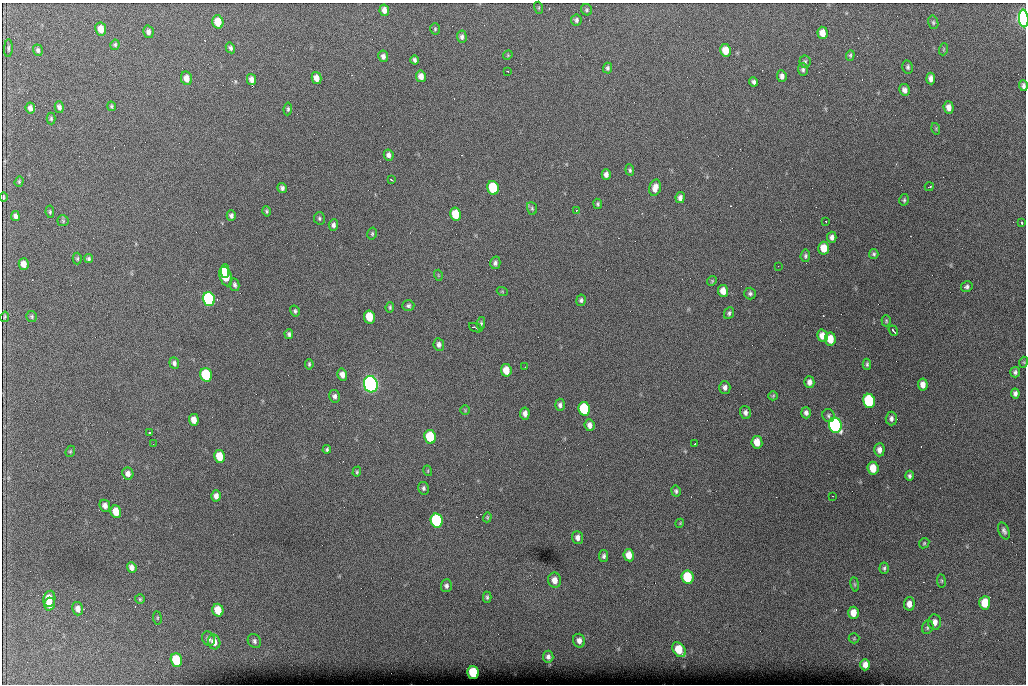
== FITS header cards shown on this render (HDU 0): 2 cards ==
NAXIS1  =                 1024 /fastest changing axis
NAXIS2  =                  682 /next to fastest changing axis

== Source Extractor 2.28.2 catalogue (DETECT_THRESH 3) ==
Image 1024 x 682 px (HDU 0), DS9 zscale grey, 1 PNG px = 1 image px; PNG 1028 x 686 px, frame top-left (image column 1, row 682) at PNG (2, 3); each listed source drawn as its Kron ellipse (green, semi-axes under 4 px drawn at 4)
Background 4080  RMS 42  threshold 125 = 3 sigma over >= 5 px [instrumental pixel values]
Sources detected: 189; all 189 listed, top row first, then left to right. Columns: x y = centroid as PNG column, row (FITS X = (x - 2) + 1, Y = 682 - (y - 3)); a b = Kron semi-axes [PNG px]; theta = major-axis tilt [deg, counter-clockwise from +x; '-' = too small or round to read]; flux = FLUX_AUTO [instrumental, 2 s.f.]
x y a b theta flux
539 8 6 4 -73 3.2e+03
384 10 6 4 -78 1.4e+04
587 10 6 5 - 4.7e+03
1024 18 9 5 -86 1.0e+06
576 20 6 5 - 6.9e+03
218 22 7 5 -75 5.4e+04
933 22 7 5 -76 4.5e+03
101 29 7 5 -80 3.1e+04
435 29 5 4 - 3.7e+03
148 32 6 5 - 9.6e+03
822 33 6 5 - 2.8e+04
462 37 6 5 - 7.7e+03
115 45 5 4 - 5.0e+03
8 48 9 3 87 4.6e+03
230 48 5 4 - 6.7e+03
944 49 6 4 71 2.9e+03
38 50 6 5 - 6.4e+03
726 50 6 5 - 3.9e+04
508 55 5 4 - 2.9e+03
850 55 5 4 - 3.8e+03
383 56 6 5 - 1.1e+04
415 60 4 3 - 6.2e+03
805 62 6 5 - 5.1e+03
908 67 7 5 -78 5.8e+03
608 68 5 4 - 6.2e+03
803 70 6 5 - 6.3e+03
508 71 2 2 - 1.7e+03
421 76 6 5 - 1.9e+04
782 76 6 4 -84 1.0e+04
186 78 7 5 -78 2.0e+04
316 78 6 5 - 2.2e+04
931 78 6 4 -85 1.2e+04
251 79 5 4 - 1.4e+04
754 82 4 4 - 6.8e+03
1023 86 5 4 - 8.2e+03
904 90 6 5 - 1.0e+04
111 106 5 4 - 4.2e+03
59 107 6 4 -73 9.0e+03
949 107 6 5 - 1.7e+04
30 108 5 4 - 1.1e+04
288 109 6 4 83 4.9e+03
51 119 6 4 -89 4.5e+03
936 129 6 3 -74 2.9e+03
389 155 5 5 - 1.0e+04
630 170 6 4 -82 4.5e+03
606 174 5 4 - 1.2e+04
391 179 3 2 - 4.1e+03
19 181 5 4 - 3.8e+03
929 187 4 3 - 3.4e+03
282 188 5 4 - 7.6e+03
493 188 7 5 -78 1.6e+05
655 188 8 5 74 2.1e+04
3 197 5 2 - 3.5e+03
680 198 5 4 - 1.1e+04
904 200 6 4 76 4.6e+03
598 204 5 4 - 4.3e+03
532 208 6 5 - 5.1e+03
576 210 3 2 - 6.0e+03
267 211 5 4 - 4.2e+03
50 212 6 4 -82 4.8e+03
456 214 6 5 - 7.4e+04
15 216 5 4 - 8.9e+03
231 216 5 4 - 8.7e+03
319 218 6 5 - 4.9e+03
63 221 5 5 - 3.8e+03
826 221 3 2 - 1.8e+03
1022 223 4 3 - 4.7e+03
333 225 6 4 85 7.9e+03
372 234 6 4 77 4.3e+03
832 237 5 4 - 1.0e+04
824 248 6 5 - 4.3e+04
874 254 5 4 - 5.2e+03
805 256 6 5 - 5.7e+03
77 259 6 4 89 4.2e+03
89 259 4 4 - 5.2e+03
495 263 6 5 - 8.3e+03
24 264 6 5 - 2.2e+04
778 266 3 2 - 2.1e+03
225 271 7 3 -88 3.9e+04
438 275 5 3 - 2.5e+03
226 276 10 6 -74 1.1e+05
712 281 5 4 - 3.3e+03
235 285 6 4 -79 7.3e+03
967 287 6 5 - 6.9e+03
502 291 5 3 - 2.8e+03
723 291 6 5 - 2.4e+04
750 293 6 6 - 7.0e+03
209 299 7 6 - 6.5e+05
581 300 6 5 - 5.9e+03
408 306 6 5 - 5.9e+03
390 307 5 3 - 4.3e+03
295 311 6 4 -57 5.1e+03
729 313 6 5 - 6.1e+03
5 317 5 3 - 3.4e+03
32 317 5 5 - 4.6e+03
369 317 6 5 - 6.9e+04
886 321 5 4 - 3.8e+03
481 323 6 4 81 4.9e+03
476 328 7 2 -22 4.7e+03
893 331 5 2 - 3.6e+03
289 334 5 4 - 6.4e+03
822 336 6 5 - 2.3e+04
830 339 6 5 - 4.6e+04
439 344 6 5 - 9.3e+03
1024 362 5 3 - 3.0e+03
174 363 6 4 -68 7.8e+03
309 364 5 3 - 4.4e+03
867 364 5 3 - 4.8e+03
525 367 2 2 - 1.8e+03
506 370 6 5 - 3.7e+04
1015 372 5 5 - 6.7e+03
206 375 7 5 -75 1.9e+05
342 375 6 4 -74 1.5e+04
809 382 6 5 - 1.3e+04
371 384 8 7 - 1.6e+06
923 385 6 5 - 1.8e+04
725 387 6 5 - 1.0e+04
1015 393 5 4 - 8.6e+03
334 396 6 5 - 9.1e+03
773 396 5 4 - 3.2e+03
869 401 7 6 - 2.3e+05
560 405 6 5 - 8.5e+03
584 409 7 5 -79 1.9e+05
465 410 5 4 - 3.1e+03
745 412 6 5 - 9.5e+03
525 413 6 5 - 1.4e+04
806 413 5 5 - 8.8e+03
829 415 6 6 - 6.4e+03
891 418 7 5 89 9.3e+03
194 420 6 5 - 2.4e+04
589 425 6 5 - 1.3e+04
835 425 7 6 - 9.1e+05
150 433 3 3 - 4.6e+03
430 437 7 5 -79 1.3e+05
757 442 6 5 - 3.6e+04
153 444 2 2 - 1.4e+03
695 444 3 2 - 2.6e+03
327 449 4 3 - 5.0e+03
879 450 6 5 - 1.3e+04
70 451 6 4 68 3.7e+03
220 456 6 5 - 5.5e+04
873 468 6 5 - 4.6e+04
428 471 5 3 - 2.4e+03
357 472 5 4 - 3.8e+03
128 474 6 5 - 1.3e+04
910 476 5 4 - 6.6e+03
424 488 6 5 - 6.6e+03
676 491 5 4 - 5.9e+03
216 496 5 4 - 1.3e+04
832 496 2 2 - 1.9e+03
105 506 6 5 - 1.4e+04
116 512 6 5 - 3.9e+04
487 517 5 4 - 3.1e+03
437 520 7 6 - 3.9e+05
680 523 4 3 - 2.6e+03
1004 531 9 5 -68 8.4e+03
578 537 6 5 - 1.2e+04
924 543 6 4 46 3.8e+03
629 555 6 5 - 2.9e+04
604 556 6 4 80 6.7e+03
132 567 5 4 - 1.4e+04
884 568 5 4 - 5.2e+03
687 577 7 6 - 1.3e+05
555 580 7 6 - 2.3e+04
941 581 7 3 -82 3.6e+03
855 584 7 3 -81 3.9e+03
446 586 6 5 - 8.0e+03
487 597 5 4 - 4.7e+03
49 599 8 6 80 4.9e+04
140 599 5 5 - 3.7e+03
985 603 6 5 - 7.0e+04
49 604 6 5 - 2.5e+04
909 604 7 5 86 1.8e+04
78 609 7 5 -75 1.5e+04
218 610 6 5 - 4.6e+04
853 613 6 5 - 3.0e+04
157 618 7 3 -83 2.9e+03
935 622 8 6 88 1.7e+04
928 627 7 5 66 5.3e+03
854 638 5 5 - 3.4e+03
208 639 7 6 - 1.0e+04
254 641 7 6 - 7.8e+03
579 641 7 6 - 1.3e+04
214 642 7 6 - 2.5e+04
679 650 8 6 -55 6.8e+04
548 657 6 5 - 8.2e+03
176 660 7 5 -72 1.5e+05
865 665 6 5 - 1.8e+04
473 672 6 5 - 1.4e+05
At the frame edge (FLAGS 8, measured only in part): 2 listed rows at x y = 1024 18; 1023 86

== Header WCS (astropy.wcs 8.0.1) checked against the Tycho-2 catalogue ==
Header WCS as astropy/WCSLIB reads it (CRVAL/CRPIX/CD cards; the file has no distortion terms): RA---TAN/DEC--TAN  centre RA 07:06:07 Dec +31:10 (106.53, +31.16 deg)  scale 1.43 arcsec/px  FOV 24.4' x 16.3'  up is -93 deg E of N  parity flipped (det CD > 0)
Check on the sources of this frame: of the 60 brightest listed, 9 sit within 2.1 arcsec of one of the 16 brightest Tycho-2 stars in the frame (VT <= 12.35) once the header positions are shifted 0.48 arcsec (0.23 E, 0.42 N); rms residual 0.87 arcsec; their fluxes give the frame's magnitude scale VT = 24.99 - 2.5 log10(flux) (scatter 0.08 mag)
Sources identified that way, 9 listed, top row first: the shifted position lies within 2.1 arcsec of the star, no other Tycho-2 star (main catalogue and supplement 1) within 4.2 arcsec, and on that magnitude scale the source's flux lands within +1.5 / -3 mag of the star's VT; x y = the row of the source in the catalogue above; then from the Tycho-2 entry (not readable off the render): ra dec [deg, ICRS J2000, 3 dp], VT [Tycho-2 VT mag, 2 dp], TYC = Tycho-2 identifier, HIP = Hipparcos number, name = IAU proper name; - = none
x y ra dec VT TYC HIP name
493 188 106.458 +31.151 12.35 2438-728-1 - -
209 299 106.516 +31.041 10.39 2438-398-1 - -
206 375 106.551 +31.041 11.84 2438-663-1 - -
371 384 106.552 +31.106 9.20 2438-180-1 - -
869 401 106.550 +31.305 11.61 2438-184-1 - -
584 409 106.559 +31.192 11.79 2438-1039-1 - -
835 425 106.562 +31.292 10.01 2438-106-1 - -
437 520 106.614 +31.135 11.36 2438-550-1 - -
473 672 106.684 +31.152 11.76 2438-931-1 - -